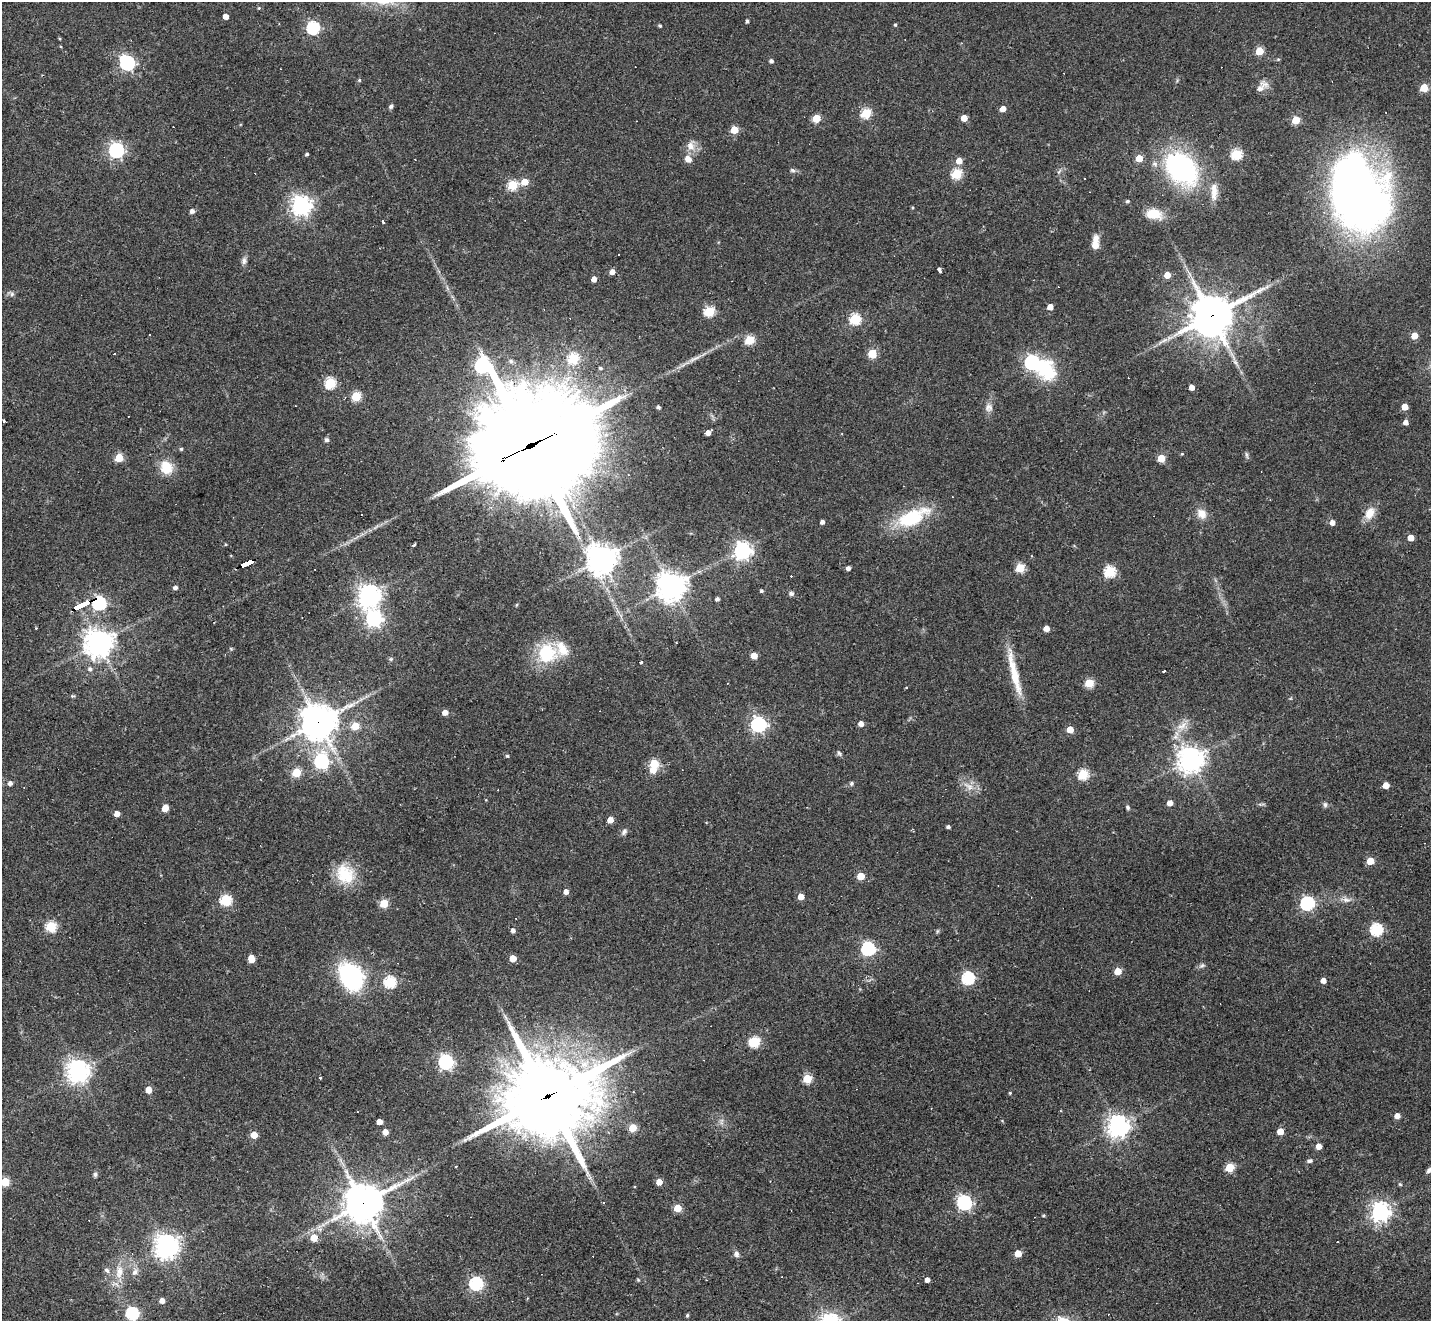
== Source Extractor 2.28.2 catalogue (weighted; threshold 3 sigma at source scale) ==
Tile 7 of 4 x 4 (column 3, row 2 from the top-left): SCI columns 2861-4289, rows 2921-4239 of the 5719 x 5707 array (HDU 1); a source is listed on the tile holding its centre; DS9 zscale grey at full resolution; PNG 1433 x 1323 px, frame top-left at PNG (2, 2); no overlay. Shown black and unused: <1% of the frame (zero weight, under 2 of 3 exposures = <1% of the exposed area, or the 3 px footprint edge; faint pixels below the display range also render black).
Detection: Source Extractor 2.28.2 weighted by HDU 2 'WHT'; one run over the whole footprint, this tile lists its part. Background 0.0432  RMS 0.005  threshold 0.0224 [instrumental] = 3 sigma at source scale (4.5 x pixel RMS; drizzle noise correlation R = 1.50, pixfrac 1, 0.05/0.05 arcsec/px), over >= 5 px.
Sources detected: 223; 1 inside a brighter object's white glare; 18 cosmic-ray / hot-pixel residue — not listed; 2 inside a brighter listed object's ellipse — not listed separately; the other 202 listed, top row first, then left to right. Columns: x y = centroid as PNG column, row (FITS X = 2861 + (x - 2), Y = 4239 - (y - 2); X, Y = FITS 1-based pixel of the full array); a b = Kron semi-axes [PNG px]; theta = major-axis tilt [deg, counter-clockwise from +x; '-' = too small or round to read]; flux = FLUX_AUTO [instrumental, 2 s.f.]
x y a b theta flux
259 8 4 4 - 0.51
225 16 4 4 - 4.2
747 21 4 3 - 1
895 25 4 4 - 0.54
660 26 4 4 - 0.54
313 28 6 6 - 69
60 39 4 3 - 0.46
1259 51 5 5 - 17
771 61 4 4 - 1.3
127 63 8 6 -43 110
359 80 5 4 - 0.59
1262 87 19 9 44 3.8
1424 88 5 5 - 15
391 106 5 5 - 1.1
1003 109 5 4 - 3.8
866 113 5 5 - 34
816 118 5 5 - 16
964 118 5 4 - 6.6
1296 120 5 5 - 15
734 130 5 5 - 13
691 146 12 10 -57 4.2
116 150 6 6 - 140
307 154 4 3 - 0.88
1236 154 5 5 - 39
1139 158 5 4 - 9.2
688 159 7 6 - 3.9
959 161 5 5 - 5.9
1181 168 40 28 -45 78
792 170 7 5 -16 1
957 174 5 5 - 34
525 182 5 5 - 8.8
513 185 5 5 - 31
1214 191 26 8 87 5.8
1358 194 74 51 -66 360
1127 201 4 4 - 0.9
301 206 7 7 - 280
192 211 5 4 - 2
1154 214 17 11 -7 9.7
383 222 4 3 - 1.5
1095 245 10 9 - 3.2
244 261 10 6 85 1.8
939 270 5 3 - 5.7
612 272 5 4 - 2.9
1167 275 5 4 - 7.9
594 279 4 4 - 3.8
12 294 6 6 - 1.1
1050 307 5 4 - 5.5
709 311 5 5 - 36
1211 316 14 12 30 1600
855 319 5 5 - 41
1414 336 5 5 - 8.4
749 340 5 5 - 26
1164 340 11 5 25 2
114 353 2 2 - 0.63
872 354 8 8 - 6.5
573 358 5 5 - 32
694 359 22 4 27 3.6
1032 362 6 6 - 100
1235 362 7 5 -45 1.2
482 365 9 7 -35 110
330 383 6 5 - 40
1192 387 4 4 - 4.2
356 396 5 5 - 28
658 407 3 3 - 1
1405 407 4 4 - 6.8
989 408 11 10 - 2.7
4 421 4 3 - 3
1406 422 4 4 - 3
708 433 5 4 - 3.1
326 440 6 5 - 1.1
530 446 50 31 25 14000
181 449 4 4 - 0.7
1182 454 4 4 - 0.49
1246 455 9 4 -79 0.93
119 458 5 5 - 18
1161 458 5 5 - 13
166 467 11 9 -67 13
1369 513 14 10 63 6.4
1202 514 12 10 -52 5
912 518 33 15 25 33
822 522 4 4 - 2.1
1332 522 5 5 - 2.9
1411 538 5 4 - 6.3
225 544 4 3 - 0.43
413 545 4 3 - 2.4
742 551 7 6 - 200
601 559 10 9 - 660
246 564 13 4 25 120
848 568 4 4 - 1.8
1020 568 5 5 - 21
1110 571 6 5 - 45
671 586 9 9 - 670
175 587 4 4 - 1.6
761 591 4 4 - 0.86
791 593 7 6 - 1.2
369 595 7 7 - 390
717 599 4 4 - 1.5
99 603 6 6 - 87
81 605 15 3 25 160
374 619 7 7 - 140
1046 628 5 4 - 5
98 643 9 9 - 580
547 653 18 16 -82 26
754 656 5 4 - 7.3
641 662 4 3 - 1
90 669 7 6 - 1.5
1164 671 3 3 - 1.3
1014 673 62 8 -77 15
1089 683 5 5 - 22
72 696 7 4 0 0.66
445 712 5 4 - 4.1
319 722 12 12 - 880
861 724 5 4 - 3.4
758 725 6 6 - 140
355 726 5 5 - 12
1182 726 15 8 28 4.4
1070 729 5 5 - 8.9
839 753 8 5 -52 1.1
507 756 4 4 - 0.68
1191 759 8 8 - 520
321 761 7 6 - 100
654 764 5 5 - 23
653 770 5 5 - 6.6
297 772 5 5 - 22
1083 774 5 5 - 36
10 783 5 4 - 2.1
851 783 6 5 - 0.89
1386 785 5 4 - 7.5
969 786 17 8 -34 4.4
1170 803 5 4 - 3.9
1325 805 7 5 -89 1.1
1128 807 6 4 -55 0.87
165 808 5 5 - 6.7
117 814 4 4 - 4.4
610 820 5 4 - 5.4
948 827 4 3 - 1.1
624 832 9 6 53 1.4
1370 861 5 5 - 12
345 874 26 22 -56 17
861 876 5 4 - 13
566 892 5 4 - 2.7
801 897 5 4 - 7.5
226 900 5 5 - 46
1346 900 12 6 4 2.3
384 903 5 5 - 20
1307 903 6 6 - 89
516 919 2 2 - 0.39
51 926 5 5 - 39
1376 929 6 6 - 60
513 930 5 4 - 1.7
868 949 6 6 - 89
513 958 5 5 - 8.7
251 959 6 5 - 9.4
1202 965 9 6 36 1.2
1118 971 5 4 - 10
354 976 13 11 -50 130
968 978 6 6 - 73
1323 981 4 4 - 3.9
390 982 6 6 - 50
754 1042 6 5 - 40
446 1062 6 6 - 110
78 1071 7 7 - 400
320 1077 3 3 - 1.1
807 1078 5 5 - 23
148 1090 5 4 - 6.8
1010 1093 4 3 - 0.49
548 1096 32 26 18 5200
1397 1116 4 4 - 4
379 1122 5 4 - 4.8
1118 1126 7 7 - 380
633 1128 5 5 - 15
1280 1131 5 4 - 7.7
385 1132 4 4 - 4.8
254 1135 5 5 - 9
1319 1146 4 4 - 5.5
1310 1161 7 5 13 1.1
1230 1167 5 5 - 23
1429 1170 8 5 47 1.4
95 1174 6 5 - 1.1
5 1182 5 5 - 21
659 1182 5 4 - 6.1
1400 1184 5 4 - 0.6
363 1203 13 12 - 1200
604 1203 3 3 - 0.93
964 1203 6 6 - 110
678 1208 5 5 - 14
1380 1212 7 7 - 280
1043 1215 4 3 - 0.54
314 1238 5 5 - 9.9
362 1238 4 4 - 0.59
166 1246 8 7 - 470
736 1254 7 6 - 1.8
1018 1254 5 5 - 10
107 1270 8 6 -48 1.6
119 1272 21 11 84 7.9
135 1272 9 7 57 2.2
638 1280 5 4 - 0.52
927 1280 4 4 - 2.8
476 1284 6 6 - 86
162 1301 5 4 - 3.2
132 1313 6 6 - 71
687 1315 4 4 - 0.76
Overlapping masked pixels (flux is a lower limit): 8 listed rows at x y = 1211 316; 530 446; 246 564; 99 603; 81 605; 319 722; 548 1096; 363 1203
Isophote crosses this tile's border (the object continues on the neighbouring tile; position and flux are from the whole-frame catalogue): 2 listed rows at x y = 1429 1170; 5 1182